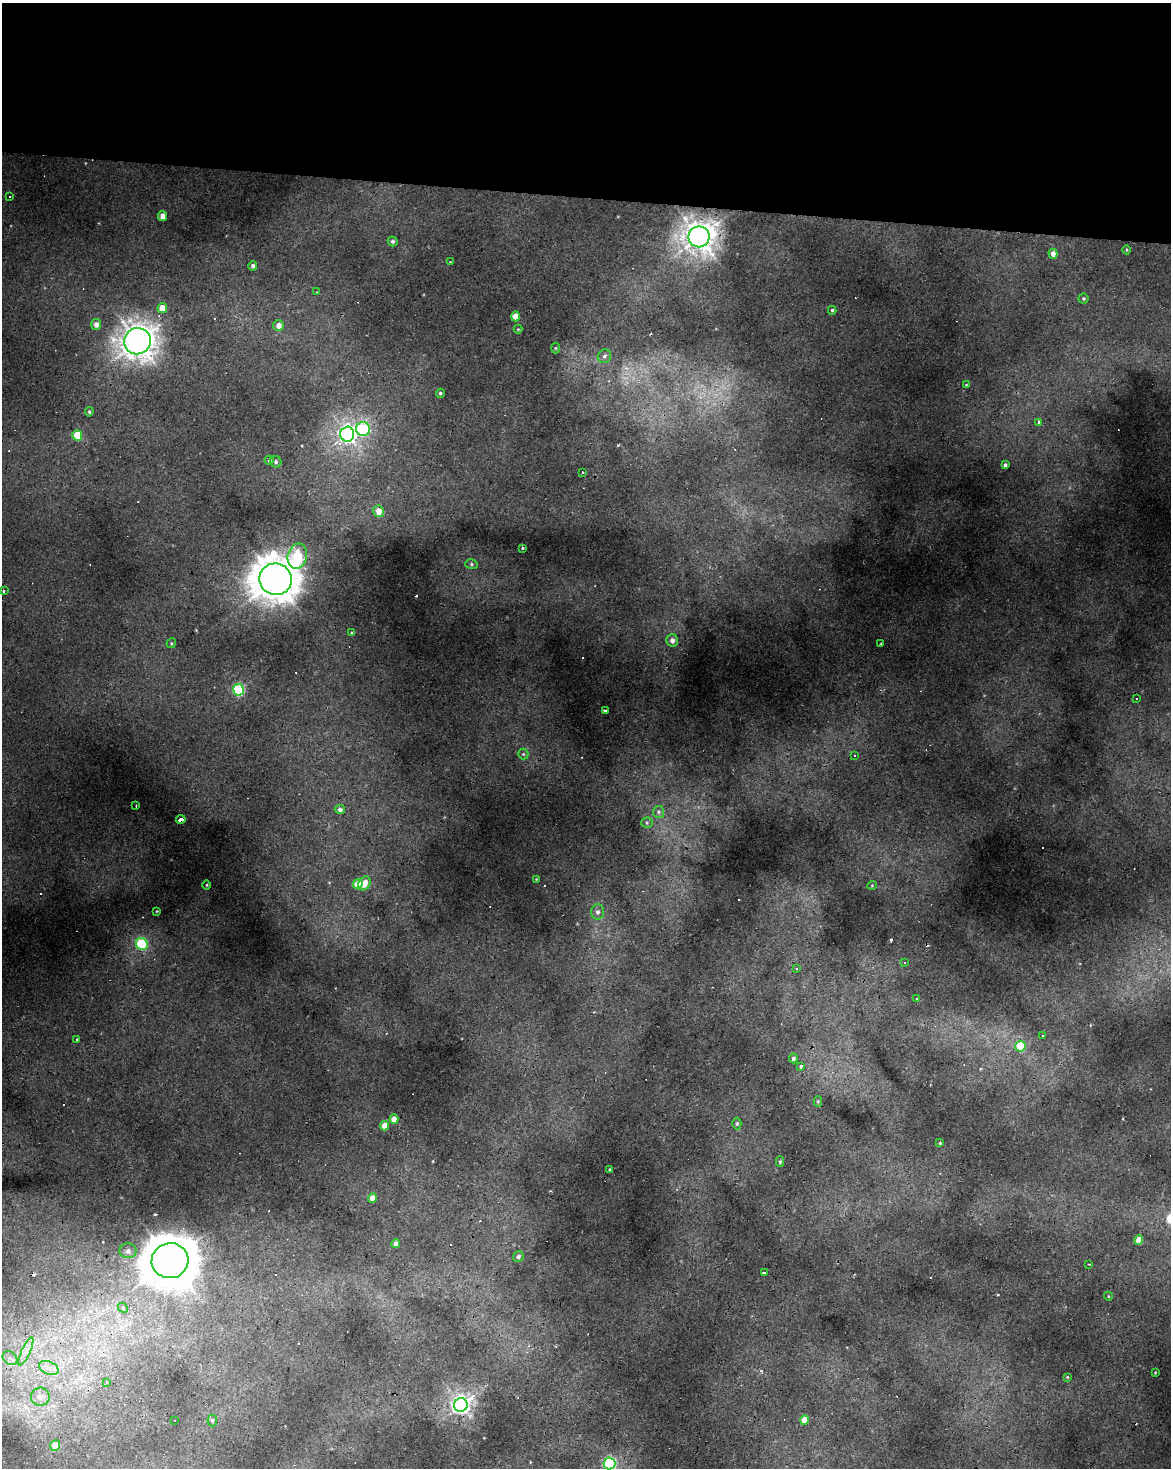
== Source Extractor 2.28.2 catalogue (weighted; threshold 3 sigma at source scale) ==
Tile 3 of 4 x 3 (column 3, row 1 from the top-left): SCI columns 2341-3509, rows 3211-4676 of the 4677 x 4900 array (HDU 1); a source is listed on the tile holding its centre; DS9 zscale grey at full resolution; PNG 1173 x 1470 px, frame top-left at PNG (2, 3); each listed source drawn as its Kron ellipse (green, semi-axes under 4 px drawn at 4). Shown black and unused: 13% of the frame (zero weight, under 2 of 3 exposures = <1% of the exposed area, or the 3 px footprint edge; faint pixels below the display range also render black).
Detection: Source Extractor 2.28.2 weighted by HDU 2 'WHT'; one run over the whole footprint, this tile lists its part. Background 0.0229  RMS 0.0065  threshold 0.0291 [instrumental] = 3 sigma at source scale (4.5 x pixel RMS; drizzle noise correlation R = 1.50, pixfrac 1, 0.0396/0.0396 arcsec/px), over >= 5 px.
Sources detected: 122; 26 cosmic-ray / hot-pixel residue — neither listed nor drawn; the other 96 listed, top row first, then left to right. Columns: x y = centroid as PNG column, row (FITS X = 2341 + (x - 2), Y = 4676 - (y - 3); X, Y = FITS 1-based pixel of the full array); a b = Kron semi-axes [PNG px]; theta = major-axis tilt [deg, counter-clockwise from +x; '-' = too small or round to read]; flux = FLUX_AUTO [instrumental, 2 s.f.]
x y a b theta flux
10 197 3 2 - 0.68
162 216 5 4 - 8.2
699 237 10 10 - 590
393 241 5 5 - 1.5
1127 250 4 3 - 0.54
1053 254 5 4 - 3.9
450 262 3 3 - 0.4
253 266 4 4 - 1.7
317 292 3 2 - 0.37
1083 299 5 5 - 0.98
162 308 5 5 - 9.5
832 310 4 4 - 1
515 316 5 4 - 8.3
96 324 5 5 - 4.1
279 325 5 5 - 4.8
518 329 4 4 - 0.66
137 341 13 13 - 680
555 348 5 3 - 0.68
604 356 7 6 - 1.9
966 385 4 3 - 0.82
440 393 4 4 - 1
89 412 4 3 - 0.98
1038 422 4 3 - 2.4
363 429 7 7 - 45
347 434 7 7 - 220
77 435 5 5 - 19
269 460 5 4 - 1.2
276 462 6 5 - 1.5
1005 465 4 3 - 1.5
582 472 3 2 - 0.74
378 511 6 5 - 6.7
522 548 3 3 - 1.6
297 556 13 9 73 35
471 564 6 5 - 1.2
276 579 16 16 - 1300
3 591 3 3 - 3.6
351 633 4 3 - 0.5
672 640 6 6 - 3.6
171 643 5 4 - 0.84
881 644 4 3 - 2.1
238 690 5 5 - 65
1136 699 3 2 - 0.6
605 710 4 2 - 1
523 754 5 5 - 0.94
854 755 3 2 - 0.88
136 806 3 2 - 1.3
340 809 5 4 - 1.8
659 812 6 5 - 1.4
181 819 4 3 - 7.2
647 823 5 5 - 1.2
536 879 2 2 - 0.35
364 883 7 5 58 7.4
358 884 5 5 - 11
207 885 4 3 - 0.61
872 885 5 3 - 0.55
157 911 3 2 - 0.47
598 912 7 6 - 2.4
142 944 6 5 - 56
905 963 3 2 - 0.7
797 968 3 3 - 1.1
916 999 3 2 - 0.88
1043 1036 3 3 - 1.3
77 1040 4 3 - 1.1
1020 1046 5 5 - 24
793 1058 5 4 - 2
801 1067 4 3 - 2.1
818 1101 5 4 - 0.77
394 1119 5 4 - 6.1
737 1124 6 4 89 1
385 1126 4 4 - 9.9
940 1143 4 3 - 0.61
780 1162 5 4 - 1
610 1170 3 2 - 0.74
372 1198 4 4 - 6.6
1139 1240 5 4 - 9
396 1244 4 4 - 4.2
128 1251 8 7 - 2.8
518 1256 5 5 - 1.9
170 1261 18 17 - 2100
1089 1264 3 3 - 1
764 1273 3 3 - 1.1
1108 1296 4 3 - 0.5
123 1308 5 4 - 1
26 1351 15 4 65 4.7
10 1358 8 6 -41 2.9
49 1368 10 6 -24 4.3
1155 1373 3 2 - 0.45
1067 1377 3 3 - 0.55
106 1382 3 3 - 2.4
40 1397 9 9 - 4.8
461 1405 7 6 - 300
212 1420 6 4 -88 1.1
805 1420 4 4 - 10
175 1421 3 2 - 0.86
55 1445 5 5 - 6.4
610 1463 6 6 - 100
Overlapping masked pixels (flux is a lower limit): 4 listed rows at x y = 699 237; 181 819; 170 1261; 461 1405
Isophote crosses this tile's border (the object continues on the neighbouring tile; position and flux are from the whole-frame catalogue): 1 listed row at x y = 610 1463